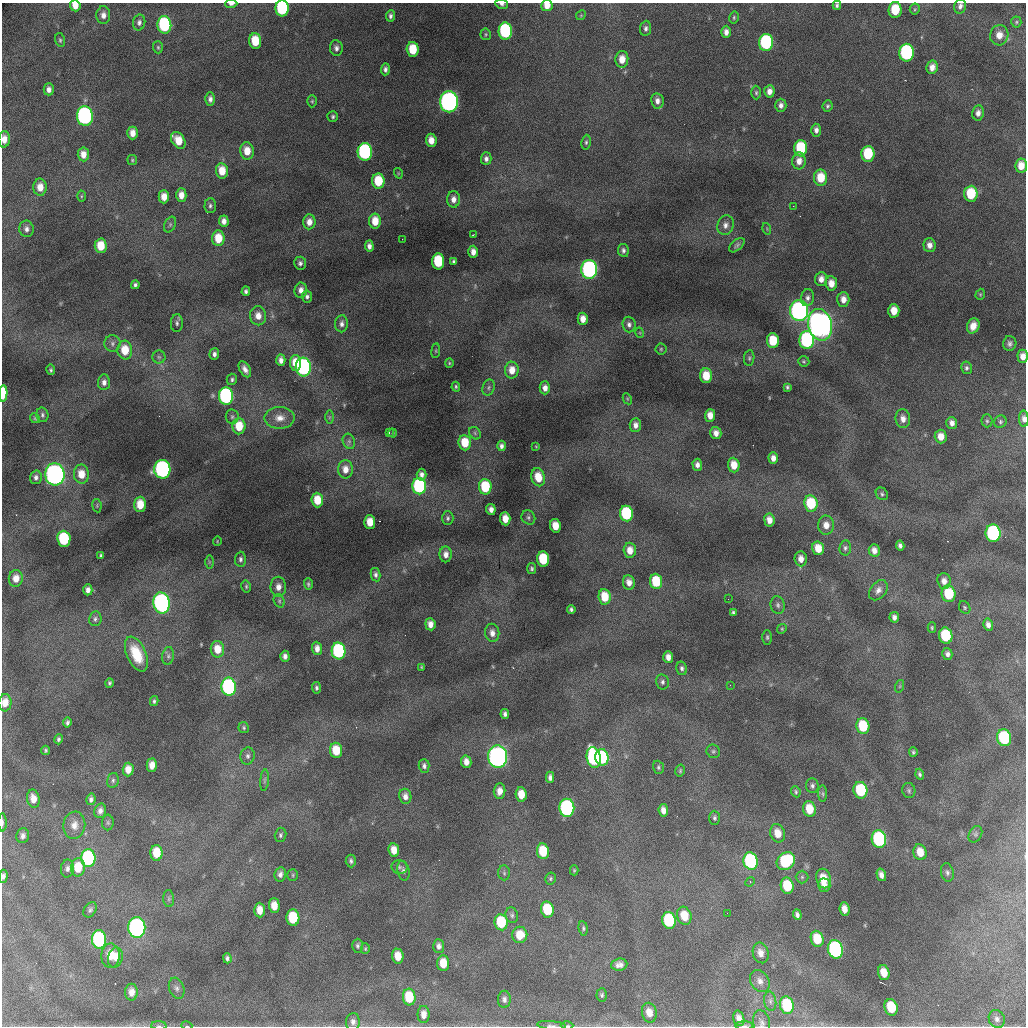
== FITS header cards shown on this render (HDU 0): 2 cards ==
NAXIS1  =                 1024 /fastest changing axis
NAXIS2  =                 1024 /next to fastest changing axis

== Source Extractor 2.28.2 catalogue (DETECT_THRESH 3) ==
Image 1024 x 1024 px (HDU 0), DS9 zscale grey, 1 PNG px = 1 image px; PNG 1028 x 1028 px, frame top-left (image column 1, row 1024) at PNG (2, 3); each listed source drawn as its Kron ellipse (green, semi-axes under 4 px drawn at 4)
Background 19100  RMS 96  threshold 287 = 3 sigma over >= 5 px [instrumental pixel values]
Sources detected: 370; all 370 listed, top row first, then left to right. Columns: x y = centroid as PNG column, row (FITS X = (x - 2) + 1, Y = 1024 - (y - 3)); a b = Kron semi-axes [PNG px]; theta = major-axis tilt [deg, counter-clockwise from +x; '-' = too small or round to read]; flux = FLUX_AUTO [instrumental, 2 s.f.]
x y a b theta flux
231 4 6 3 3 1.9e+04
502 4 6 4 -11 1.9e+04
547 5 6 5 - 6.5e+04
837 5 4 4 - 1.4e+04
75 6 6 5 - 6.1e+04
960 6 7 6 - 2.4e+04
282 8 8 6 -87 6.5e+05
915 9 5 5 - 9.2e+03
895 10 8 6 80 2.0e+05
103 15 9 7 -89 4.0e+04
581 15 5 4 - 7.7e+03
390 16 6 4 84 1.9e+04
734 17 6 4 77 1.0e+04
139 22 8 6 77 2.2e+04
1016 22 5 5 - 1.0e+04
164 25 9 7 -86 6.6e+05
646 28 7 5 83 1.9e+04
505 31 8 7 - 8.8e+05
726 32 6 5 - 3.6e+04
486 34 6 5 - 9.7e+03
999 35 10 9 - 7.0e+04
60 40 7 4 -76 1.2e+04
255 41 8 6 -86 1.8e+05
766 42 8 7 - 9.3e+05
158 47 6 5 - 1.1e+04
336 48 8 6 -83 2.5e+04
413 49 7 6 - 1.9e+05
906 53 9 7 83 1.2e+06
622 59 8 6 85 7.6e+04
932 67 7 5 78 4.6e+04
385 69 6 4 86 2.0e+04
49 89 6 5 - 3.0e+04
769 91 6 5 - 4.1e+04
756 93 7 5 -90 1.3e+04
210 99 6 5 - 2.6e+04
312 101 6 5 - 9.8e+03
657 101 8 6 -80 3.6e+04
449 102 10 9 - 2.8e+06
781 105 6 5 - 2.8e+04
827 106 6 5 - 1.3e+04
978 113 7 6 - 3.1e+04
85 116 10 8 -85 1.9e+06
333 116 5 5 - 1.3e+04
816 130 6 5 - 2.9e+04
132 133 6 5 - 5.1e+04
4 139 8 5 87 5.3e+04
178 140 9 6 -55 1.2e+05
431 140 6 5 - 6.3e+04
586 142 7 4 82 1.3e+04
801 148 8 6 89 4.3e+05
247 151 8 6 -84 9.4e+04
365 152 9 7 -86 1.3e+06
83 154 7 5 -85 6.0e+04
868 154 8 6 87 3.1e+05
486 159 6 5 - 2.4e+04
132 160 5 5 - 8.6e+03
799 161 8 7 - 5.5e+04
1021 166 7 6 - 7.8e+04
222 171 8 6 -83 1.1e+05
398 173 5 3 - 6.0e+03
821 178 8 6 90 1.6e+05
378 181 7 6 - 2.3e+05
40 187 8 6 -89 7.0e+04
971 194 8 6 87 2.6e+05
181 195 6 5 - 5.7e+04
81 196 5 3 - 7.8e+03
164 197 6 5 - 7.2e+04
453 199 8 6 89 4.1e+04
210 206 7 6 - 1.7e+04
793 206 3 2 - 6.2e+03
224 221 5 4 - 3.6e+04
375 221 7 6 - 1.1e+05
309 222 7 6 - 5.5e+04
170 224 8 5 64 1.6e+04
725 225 10 8 71 3.6e+04
27 229 8 7 - 2.7e+04
767 229 6 3 -73 7.4e+03
473 235 3 2 - 3.6e+03
218 238 8 6 -87 1.4e+05
402 239 2 2 - 4.2e+03
737 245 9 5 42 1.6e+04
929 245 7 6 - 3.9e+04
101 246 7 6 - 1.3e+05
369 246 5 4 - 2.8e+04
623 250 6 5 - 1.9e+04
473 252 6 4 89 4.2e+04
438 261 8 6 -88 3.5e+05
454 261 4 3 - 1.2e+04
300 263 6 6 - 1.9e+04
589 269 9 8 - 1.9e+06
821 279 7 6 - 4.4e+04
831 283 7 5 -85 6.6e+04
135 285 4 4 - 1.5e+04
301 290 7 6 - 4.0e+04
246 291 4 4 - 1.6e+04
980 294 6 4 70 7.5e+03
307 296 6 5 - 1.7e+04
807 298 8 6 79 2.5e+04
843 299 7 6 - 5.1e+04
799 311 10 9 - 2.6e+06
894 311 7 5 -86 8.9e+04
258 316 9 8 - 6.2e+04
583 319 6 5 - 5.8e+04
177 323 9 6 87 1.8e+04
342 324 8 6 87 2.8e+04
629 324 8 6 -86 2.3e+04
820 325 16 11 -77 6.3e+06
973 326 8 6 65 6.4e+04
640 333 5 3 - 5.9e+03
807 340 9 7 89 1.1e+06
773 341 7 6 - 2.1e+05
112 343 8 8 - 2.6e+04
1010 343 7 6 - 2.4e+04
661 349 5 5 - 8.2e+03
125 350 9 7 -86 1.4e+05
436 351 7 3 82 7.8e+03
214 354 6 4 85 2.4e+04
1023 356 6 5 - 4.9e+04
159 357 6 6 - 1.5e+04
749 358 8 5 81 1.3e+04
281 360 6 4 -88 3.2e+04
804 361 6 5 - 1.0e+04
296 363 8 5 -88 1.2e+05
449 363 4 4 - 7.4e+03
303 367 9 7 -85 1.6e+06
966 368 6 5 - 1.6e+04
245 369 9 5 -61 3.6e+04
51 370 5 4 - 1.2e+04
512 370 8 7 - 8.0e+04
706 376 7 6 - 1.3e+05
232 379 6 5 - 1.5e+04
104 382 8 6 86 3.1e+04
456 387 5 3 - 1.0e+04
787 387 4 3 - 1.2e+04
489 388 8 6 73 1.7e+04
545 388 6 5 - 4.0e+04
3 393 8 4 86 2.7e+05
226 396 9 7 -86 1.4e+06
627 399 6 4 -61 7.3e+03
42 415 7 6 - 1.6e+04
710 415 6 5 - 6.4e+04
232 417 7 6 - 1.4e+04
329 417 6 4 89 1.1e+04
35 418 5 4 - 8.3e+03
279 418 15 11 1 6.6e+04
903 419 9 7 -84 4.5e+04
1024 419 8 5 -88 2.7e+04
987 421 6 5 - 1.2e+04
1000 422 6 6 - 1.3e+04
952 423 6 5 - 3.2e+04
635 425 7 6 - 3.9e+04
239 426 8 6 90 1.4e+05
389 433 3 2 - 7.2e+03
393 433 4 4 - 7.8e+03
475 433 7 5 -48 1.3e+04
716 433 6 5 - 4.3e+04
941 436 7 6 - 6.9e+04
349 441 8 6 -69 1.7e+04
465 443 8 6 -85 1.6e+05
501 446 5 4 - 2.2e+04
536 446 4 3 - 5.3e+03
773 458 5 4 - 3.8e+04
697 465 6 5 - 3.1e+04
734 465 7 6 - 1.0e+05
162 469 9 8 - 1.9e+06
345 469 9 7 -90 6.1e+04
55 474 11 9 -85 3.4e+06
81 474 9 7 -82 1.0e+05
421 475 6 5 - 2.8e+04
36 477 7 5 75 2.2e+04
538 477 9 6 -76 1.2e+05
419 486 8 7 - 9.1e+05
485 487 8 6 -86 3.1e+05
882 494 7 5 -50 1.3e+04
317 500 7 6 - 1.3e+05
140 504 7 6 - 1.2e+05
811 504 8 6 -83 2.9e+05
97 506 7 4 -81 1.0e+04
491 509 5 4 - 3.5e+04
626 514 8 6 -85 6.9e+05
528 517 7 6 - 1.7e+04
448 518 7 5 -90 1.5e+04
505 519 6 5 - 8.0e+04
769 520 6 5 - 5.5e+04
370 522 7 5 -87 1.0e+05
826 525 9 8 - 5.9e+04
555 526 7 5 -78 9.9e+04
993 533 8 7 - 1.3e+06
64 539 8 6 -85 4.5e+05
217 541 4 4 - 5.8e+03
900 545 5 4 - 1.9e+04
818 548 7 6 - 1.0e+05
845 548 7 6 - 1.6e+04
630 550 7 6 - 6.9e+04
874 550 6 5 - 4.2e+04
446 554 8 6 -90 4.0e+04
101 556 4 3 - 1.2e+04
240 559 7 5 87 1.9e+04
543 559 7 6 - 3.2e+05
801 559 7 6 - 5.2e+04
209 562 7 4 -90 1.1e+04
532 569 5 4 - 1.3e+04
376 575 7 5 -79 1.9e+04
16 578 8 7 - 6.9e+04
656 581 7 6 - 2.6e+05
944 581 8 6 -85 4.3e+04
629 582 7 6 - 4.8e+04
308 584 6 4 -88 1.2e+04
246 586 6 4 -78 1.1e+04
278 587 10 8 -89 4.7e+04
88 590 5 4 - 3.1e+04
878 590 11 7 53 3.7e+04
949 594 8 7 - 2.6e+05
605 597 7 6 - 1.5e+05
728 599 2 2 - 4.5e+03
279 601 7 5 -70 1.5e+04
161 603 10 8 -79 2.2e+06
778 605 9 7 -76 2.2e+04
965 607 7 5 -57 1.1e+04
571 609 4 3 - 1.4e+04
733 613 4 4 - 1.2e+04
894 617 5 4 - 2.7e+04
95 619 7 6 - 1.8e+04
430 624 6 5 - 4.5e+04
988 625 6 5 - 3.1e+04
932 628 5 4 - 9.2e+03
782 629 5 4 - 7.7e+03
492 633 9 7 -81 4.3e+04
946 636 8 6 -78 3.9e+05
767 637 7 5 90 1.2e+04
317 648 7 5 -86 4.4e+04
217 649 8 6 -82 9.9e+04
339 651 8 7 - 9.9e+05
136 654 19 9 -66 1.7e+05
947 654 6 5 - 2.4e+04
168 656 9 6 81 1.6e+04
285 656 5 4 - 2.7e+04
668 657 6 5 - 4.5e+04
421 667 4 3 - 6.4e+03
682 668 7 5 -77 1.8e+04
662 682 7 6 - 1.9e+04
109 683 5 4 - 1.2e+04
730 685 2 2 - 9.8e+03
900 686 6 4 71 9.1e+03
229 687 9 7 -85 1.4e+06
316 688 6 4 -85 1.5e+04
154 701 5 4 - 1.3e+04
5 703 8 6 84 7.4e+04
505 714 5 4 - 1.9e+04
67 723 5 4 - 1.5e+04
863 726 8 6 -79 2.6e+05
244 728 5 5 - 1.0e+04
1004 738 8 7 - 5.6e+05
58 739 5 4 - 1.2e+04
46 750 4 4 - 1.1e+04
336 750 7 6 - 1.5e+05
713 751 7 6 - 1.5e+04
913 752 5 3 - 1.1e+04
248 756 8 7 - 2.2e+04
498 757 11 9 -85 3.3e+06
594 757 10 7 -77 1.4e+06
602 757 8 6 -83 6.9e+05
466 762 6 5 - 4.7e+04
152 765 7 5 -89 6.0e+04
424 766 7 5 -88 1.9e+04
658 767 6 5 - 1.2e+04
128 769 7 5 88 6.2e+04
680 771 6 4 77 1.0e+04
920 774 5 4 - 1.4e+04
550 777 5 4 - 2.4e+04
113 780 7 5 76 1.6e+04
265 780 10 4 85 1.3e+04
812 786 7 6 - 1.8e+04
860 790 8 7 - 4.2e+05
909 790 7 6 - 1.4e+04
500 791 8 6 83 5.2e+04
796 792 6 4 -65 1.1e+04
521 794 7 5 -85 1.0e+05
823 794 8 4 -89 1.3e+04
405 796 7 6 - 3.7e+04
33 799 9 6 -79 6.0e+04
91 799 6 4 77 2.0e+04
567 808 9 7 -89 1.5e+06
809 809 8 6 -78 1.4e+05
663 810 6 5 - 4.5e+04
100 811 7 6 - 2.7e+04
714 818 7 5 -87 1.5e+04
2 822 9 3 -90 1.3e+04
108 822 8 6 -88 1.2e+04
74 825 13 11 82 5.8e+04
778 833 9 7 -73 9.1e+04
975 834 9 6 61 1.4e+04
281 835 7 5 76 1.4e+04
23 836 7 6 - 2.5e+04
879 839 9 7 -76 1.0e+06
394 850 7 5 -81 7.3e+04
543 851 8 6 -82 2.2e+05
920 852 8 6 -74 9.7e+04
156 853 8 6 -89 1.5e+05
88 858 9 7 89 8.6e+05
351 861 6 5 - 1.6e+04
751 861 9 7 -77 1.1e+06
786 861 10 8 44 5.3e+05
78 867 9 7 88 1.4e+05
399 867 8 7 - 1.7e+04
67 869 9 6 80 2.6e+04
574 870 5 4 - 7.5e+03
403 871 10 6 -79 1.9e+04
947 872 9 6 -78 2.0e+04
504 873 7 6 - 1.4e+04
280 874 7 5 80 2.6e+04
293 875 6 5 - 8.9e+03
881 875 6 4 -74 3.3e+04
3 876 6 4 84 2.1e+04
802 877 6 6 - 1.4e+04
550 878 6 5 - 1.0e+04
823 879 10 7 -79 1.2e+05
750 882 5 4 - 9.3e+03
824 885 6 6 - 4.1e+04
787 886 8 6 -78 2.5e+05
169 899 8 5 -85 1.4e+04
274 906 7 5 -88 8.3e+04
547 909 8 6 -81 2.9e+05
844 909 7 5 -84 5.1e+04
90 910 8 6 56 1.8e+04
260 910 7 5 -87 7.0e+04
727 913 2 2 - 1.2e+04
512 915 8 6 -72 1.6e+04
797 915 5 4 - 2.2e+04
684 916 9 7 -74 1.3e+05
293 918 8 6 -87 3.0e+05
669 920 8 6 -81 5.9e+05
501 922 8 6 -82 2.9e+05
137 927 10 8 -89 2.6e+06
583 928 7 4 -82 1.2e+04
520 935 8 7 - 1.1e+05
99 939 9 7 -89 1.0e+06
817 939 8 6 -75 1.6e+05
357 946 7 5 87 1.5e+04
439 946 7 5 -87 2.7e+04
365 949 5 4 - 7.9e+03
835 949 9 7 -75 1.5e+06
761 953 10 7 -74 5.1e+04
110 956 12 9 87 1.1e+05
398 956 7 5 -84 9.3e+04
115 957 10 7 76 6.2e+04
227 958 5 3 - 1.6e+04
443 963 8 6 -86 1.1e+05
619 965 8 6 6 3.5e+04
884 973 7 5 -73 9.4e+04
760 981 12 9 -57 4.0e+04
177 988 11 7 -71 2.7e+04
131 992 8 6 90 5.2e+04
602 995 6 5 - 1.4e+04
409 997 8 6 -85 2.1e+05
504 999 8 6 89 2.6e+04
770 1001 9 6 -81 2.1e+04
787 1005 9 7 -75 4.2e+05
891 1007 8 6 -74 2.1e+05
649 1013 10 7 -78 7.3e+04
424 1014 8 6 -90 5.1e+04
739 1018 8 5 -74 4.4e+04
997 1019 9 8 - 2.9e+04
353 1022 9 7 88 2.9e+04
762 1023 13 8 -79 3.1e+04
551 1025 14 4 -6 2.4e+04
159 1026 8 4 -2 1.3e+04
187 1026 5 3 - 6.1e+03
567 1026 6 3 1 1.6e+04
744 1026 9 3 1 1.4e+04
At the frame edge (FLAGS 8, measured only in part): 21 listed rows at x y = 231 4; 502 4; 547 5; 837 5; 75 6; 960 6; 282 8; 4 139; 1021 166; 1023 356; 3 393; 1024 419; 5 703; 2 822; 3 876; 762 1023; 551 1025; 159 1026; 187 1026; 567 1026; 744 1026

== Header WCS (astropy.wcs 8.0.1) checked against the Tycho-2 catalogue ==
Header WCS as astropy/WCSLIB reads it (CRVAL/CRPIX/CD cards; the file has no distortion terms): RA---TAN/DEC--TAN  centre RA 01:05:23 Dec +20:13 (16.35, +20.22 deg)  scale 1.7 arcsec/px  FOV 29.1' x 29.1'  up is +92 deg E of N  parity flipped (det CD > 0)
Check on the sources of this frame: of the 60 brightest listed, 9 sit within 2.6 arcsec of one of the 9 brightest Tycho-2 stars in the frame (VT <= 12.50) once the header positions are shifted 0.87 arcsec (0.87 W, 0.08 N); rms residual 1.01 arcsec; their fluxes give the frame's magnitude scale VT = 27.86 - 2.5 log10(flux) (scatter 0.14 mag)
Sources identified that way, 9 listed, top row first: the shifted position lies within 2.6 arcsec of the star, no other Tycho-2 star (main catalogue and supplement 1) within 5.2 arcsec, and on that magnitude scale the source's flux lands within +1.5 / -3 mag of the star's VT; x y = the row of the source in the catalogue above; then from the Tycho-2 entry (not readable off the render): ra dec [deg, ICRS J2000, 3 dp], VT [Tycho-2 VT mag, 2 dp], TYC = Tycho-2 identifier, HIP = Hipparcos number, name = IAU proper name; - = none
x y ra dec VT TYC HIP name
449 102 16.554 +20.246 11.89 1202-44-1 - -
589 269 16.468 +20.182 12.30 1202-2086-1 - -
799 311 16.444 +20.083 11.86 1202-190-1 - -
820 325 16.436 +20.073 10.31 1202-296-1 - -
55 474 16.372 +20.438 11.27 1202-51-1 - -
229 687 16.262 +20.359 12.16 1202-337-1 - -
498 757 16.223 +20.232 11.45 1202-560-1 - -
594 757 16.221 +20.187 12.50 1202-232-1 - -
137 927 16.142 +20.405 12.07 1202-262-1 - -